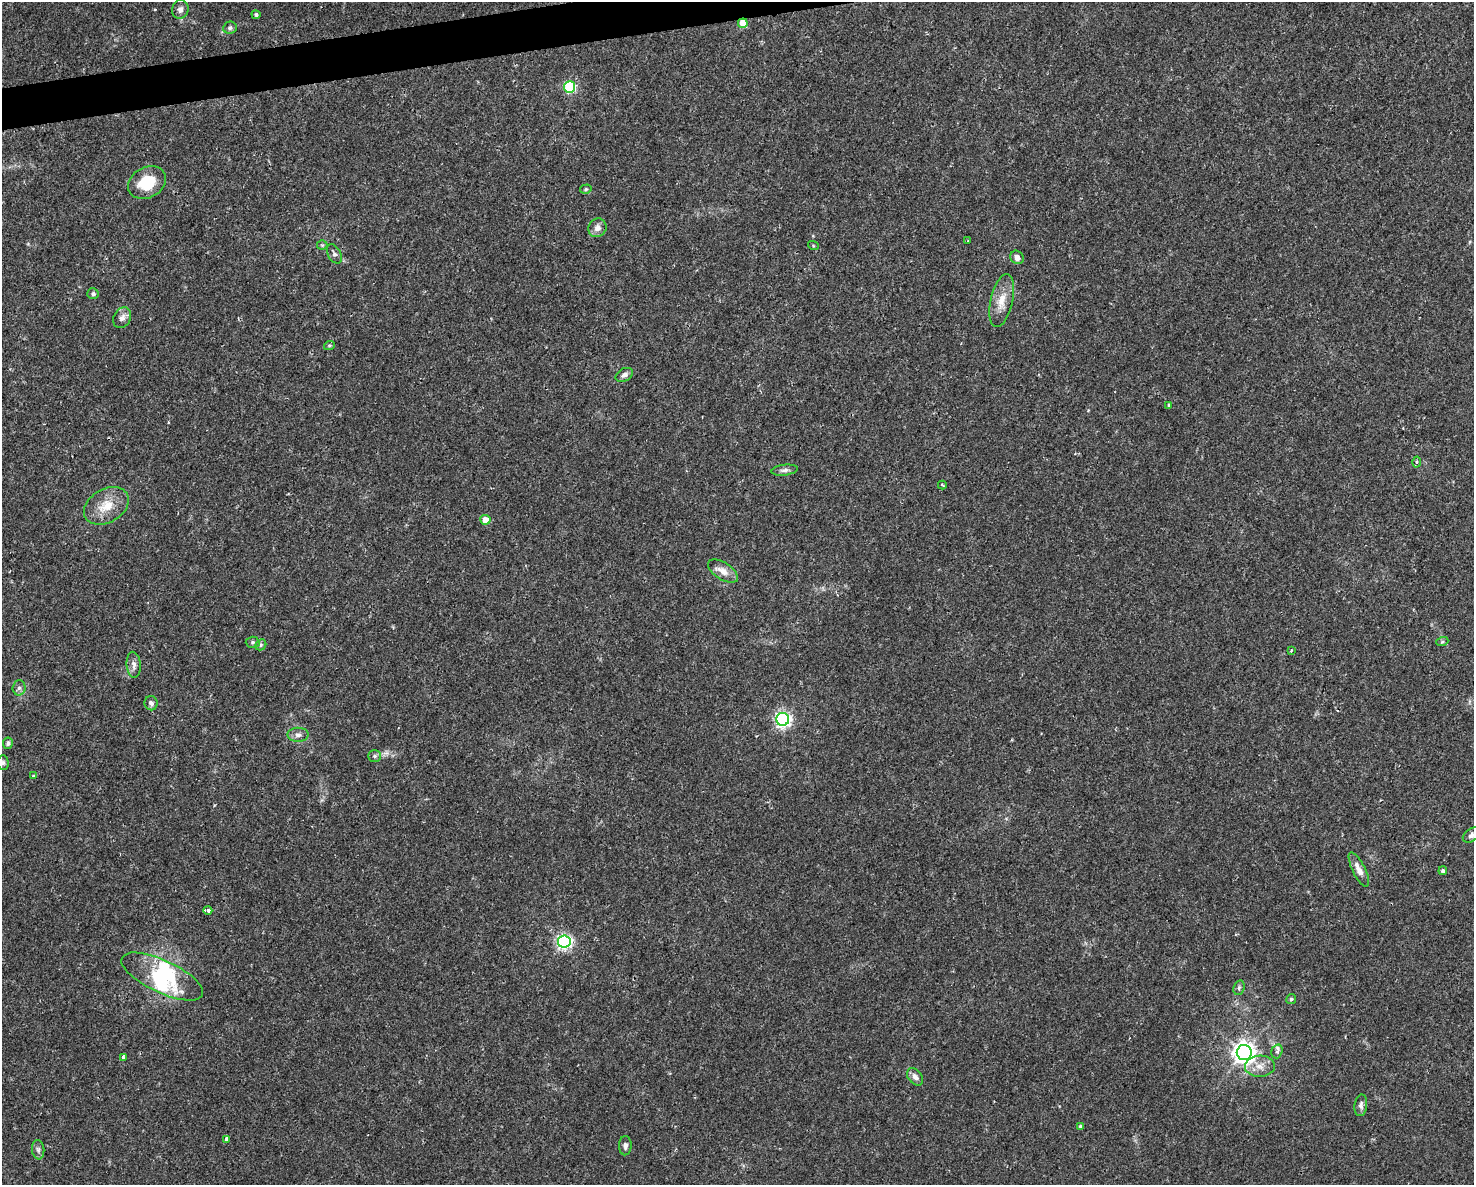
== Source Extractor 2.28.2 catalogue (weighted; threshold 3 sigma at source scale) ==
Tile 8 of 3 x 4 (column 2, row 3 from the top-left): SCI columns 1535-3006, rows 1185-2367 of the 4496 x 4734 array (HDU 1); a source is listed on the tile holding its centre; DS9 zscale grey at full resolution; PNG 1476 x 1187 px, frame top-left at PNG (2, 2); each listed source drawn as its Kron ellipse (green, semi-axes under 4 px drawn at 4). Shown black and unused: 2% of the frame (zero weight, under 2 of 3 exposures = <1% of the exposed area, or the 3 px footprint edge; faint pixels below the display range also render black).
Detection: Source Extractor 2.28.2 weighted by HDU 2 'WHT'; one run over the whole footprint, this tile lists its part. Background 0.0143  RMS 0.0026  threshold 0.0117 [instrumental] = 3 sigma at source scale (4.5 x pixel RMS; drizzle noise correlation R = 1.50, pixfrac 1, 0.0396/0.0396 arcsec/px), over >= 5 px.
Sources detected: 59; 3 inside a brighter object's white glare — neither listed nor drawn; the other 56 listed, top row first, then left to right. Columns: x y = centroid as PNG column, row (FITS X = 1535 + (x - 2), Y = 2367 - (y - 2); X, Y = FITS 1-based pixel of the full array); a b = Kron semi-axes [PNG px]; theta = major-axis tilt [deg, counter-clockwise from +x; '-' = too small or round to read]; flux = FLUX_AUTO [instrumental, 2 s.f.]
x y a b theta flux
180 9 9 8 - 1.2
256 15 4 4 - 0.51
743 23 5 4 - 5.5
230 28 7 6 - 0.62
570 87 6 5 - 23
147 183 20 15 27 8
586 189 6 4 16 0.45
597 228 9 8 - 1.5
968 241 3 3 - 0.26
322 245 5 5 - 0.36
813 245 5 3 - 0.23
334 254 10 6 -62 0.87
1017 257 7 6 - 1.4
93 294 5 5 - 0.61
1002 300 27 11 77 4.1
122 318 11 8 59 1.3
329 346 5 3 - 0.32
624 375 9 6 28 1
1169 405 4 3 - 0.39
1417 462 5 3 - 0.33
785 470 13 5 7 1
942 485 4 3 - 0.32
106 506 24 16 30 5.6
485 520 5 5 - 3.5
723 571 17 8 -33 2.5
253 642 7 5 1 0.52
1442 642 6 4 19 0.35
261 645 6 5 - 0.4
1291 651 3 2 - 0.2
134 665 13 7 -86 1.3
19 688 7 6 - 0.83
151 703 7 6 - 0.86
783 719 6 6 - 70
298 735 10 7 1 1.2
8 743 6 5 - 0.59
375 756 6 5 - 0.56
3 763 7 5 -89 0.57
34 776 3 3 - 0.71
1471 835 10 6 36 1
1359 870 19 6 -64 2.3
1443 871 4 4 - 0.57
208 910 4 3 - 1.5
564 941 6 6 - 61
162 976 44 16 -25 12
1239 988 7 5 70 0.58
1291 999 5 5 - 0.47
1277 1051 7 5 72 0.81
1244 1053 7 7 - 180
123 1058 4 3 - 1.3
1260 1066 15 10 3 2.7
915 1077 10 6 -50 1.2
1361 1105 11 6 84 0.96
1080 1126 4 4 - 0.35
227 1139 4 4 - 2.8
625 1146 9 6 88 0.85
38 1150 10 6 -83 0.87
Overlapping masked pixels (flux is a lower limit): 1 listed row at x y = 743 23
Isophote crosses this tile's border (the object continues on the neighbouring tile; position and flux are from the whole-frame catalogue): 1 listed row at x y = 1471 835